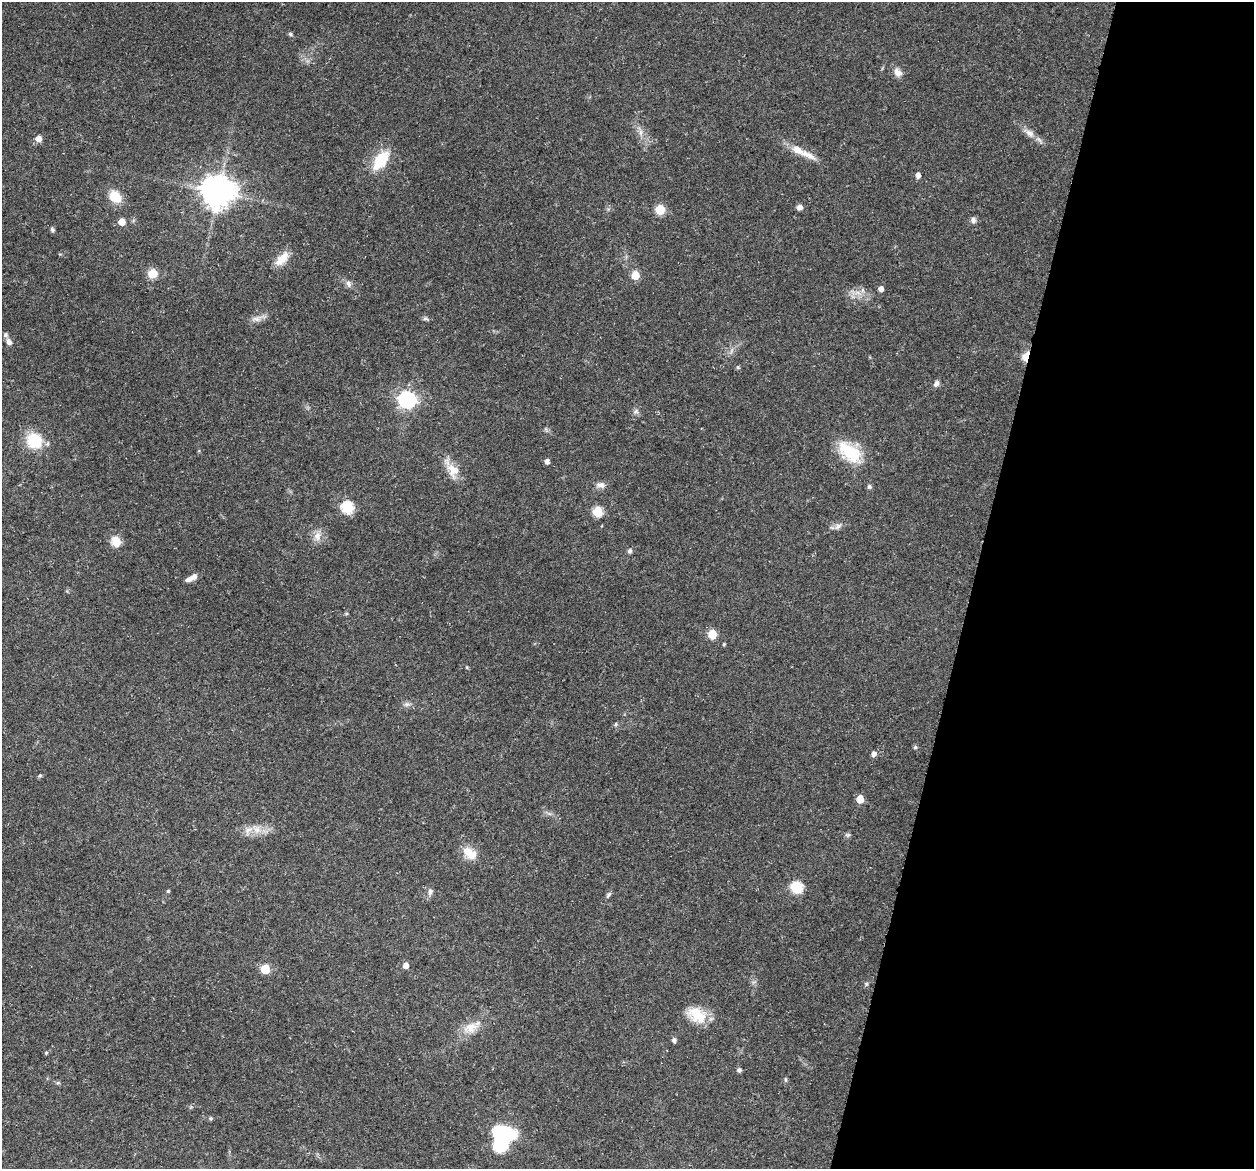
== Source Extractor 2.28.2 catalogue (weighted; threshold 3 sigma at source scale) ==
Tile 8 of 4 x 4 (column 4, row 2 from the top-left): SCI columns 3771-5022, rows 2511-3677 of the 5024 x 5087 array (HDU 1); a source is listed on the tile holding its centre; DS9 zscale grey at full resolution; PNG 1256 x 1171 px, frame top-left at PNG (2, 2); no overlay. Shown black and unused: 22% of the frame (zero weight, under 3 of 5 exposures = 3% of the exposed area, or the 3 px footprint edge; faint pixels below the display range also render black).
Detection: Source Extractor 2.28.2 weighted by HDU 2 'WHT'; one run over the whole footprint, this tile lists its part. Background 0.0622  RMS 0.0056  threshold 0.0252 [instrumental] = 3 sigma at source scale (4.5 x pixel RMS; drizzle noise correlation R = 1.50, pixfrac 1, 0.05/0.05 arcsec/px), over >= 5 px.
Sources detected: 74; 1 inside a brighter object's white glare — not listed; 6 inside a brighter listed object's ellipse — not listed separately; the other 67 listed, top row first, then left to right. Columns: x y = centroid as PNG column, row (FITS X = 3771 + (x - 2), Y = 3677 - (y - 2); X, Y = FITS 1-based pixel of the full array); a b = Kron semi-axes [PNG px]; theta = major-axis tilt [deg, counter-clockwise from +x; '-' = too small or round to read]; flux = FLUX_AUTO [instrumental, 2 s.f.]
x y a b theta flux
290 34 5 5 - 0.86
897 72 12 9 -59 3.6
641 132 8 5 79 1.9
1030 133 14 8 -37 3.8
38 139 6 5 - 4
797 150 19 10 -30 6.8
380 160 22 12 55 17
918 175 5 4 - 2.5
218 192 10 9 - 1100
115 197 13 10 -45 11
799 207 6 6 - 2.4
660 210 6 5 - 20
973 220 8 7 - 1.8
122 222 5 5 - 7
52 230 6 5 - 1.1
282 259 22 10 48 7.4
152 274 6 5 - 20
635 275 5 5 - 12
348 284 10 6 -66 1.9
881 289 5 5 - 2.6
862 290 7 4 -72 1.3
425 318 7 5 -17 1.2
256 319 14 6 -4 2.9
9 342 8 6 -65 2.3
1026 356 8 5 72 20
738 367 6 4 -23 0.81
936 383 8 6 58 1.9
407 400 7 7 - 190
636 411 6 6 - 1.4
34 441 16 15 - 19
850 452 35 18 -40 21
547 461 5 5 - 2.3
453 470 22 14 -70 8.5
601 485 12 7 -11 2.7
869 487 7 6 - 1.1
347 507 6 6 - 48
598 512 6 5 - 27
838 526 11 6 34 2.1
317 536 12 9 -87 4.3
116 541 12 10 -67 6.5
630 551 7 6 - 1.2
189 579 10 6 24 2.8
712 634 6 5 - 19
724 644 4 4 - 0.61
407 704 8 6 -19 1.7
615 724 6 4 24 0.86
915 747 5 4 - 0.76
874 754 5 5 - 2.4
40 775 5 4 - 0.76
860 799 5 5 - 9.3
257 829 11 9 -28 4.7
469 853 21 12 -39 8.3
797 888 6 6 - 48
168 891 4 4 - 0.66
430 892 10 6 80 1.9
608 895 8 5 42 1.1
406 965 5 5 - 3.7
265 969 5 5 - 21
866 984 5 5 - 0.83
696 1013 22 21 - 13
471 1027 26 12 27 8.9
674 1040 5 5 - 1.6
46 1053 5 5 - 0.62
739 1070 5 4 - 1.5
786 1079 7 3 -89 0.75
211 1118 5 5 - 0.84
502 1133 20 11 -10 43
Overlapping masked pixels (flux is a lower limit): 1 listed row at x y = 1026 356